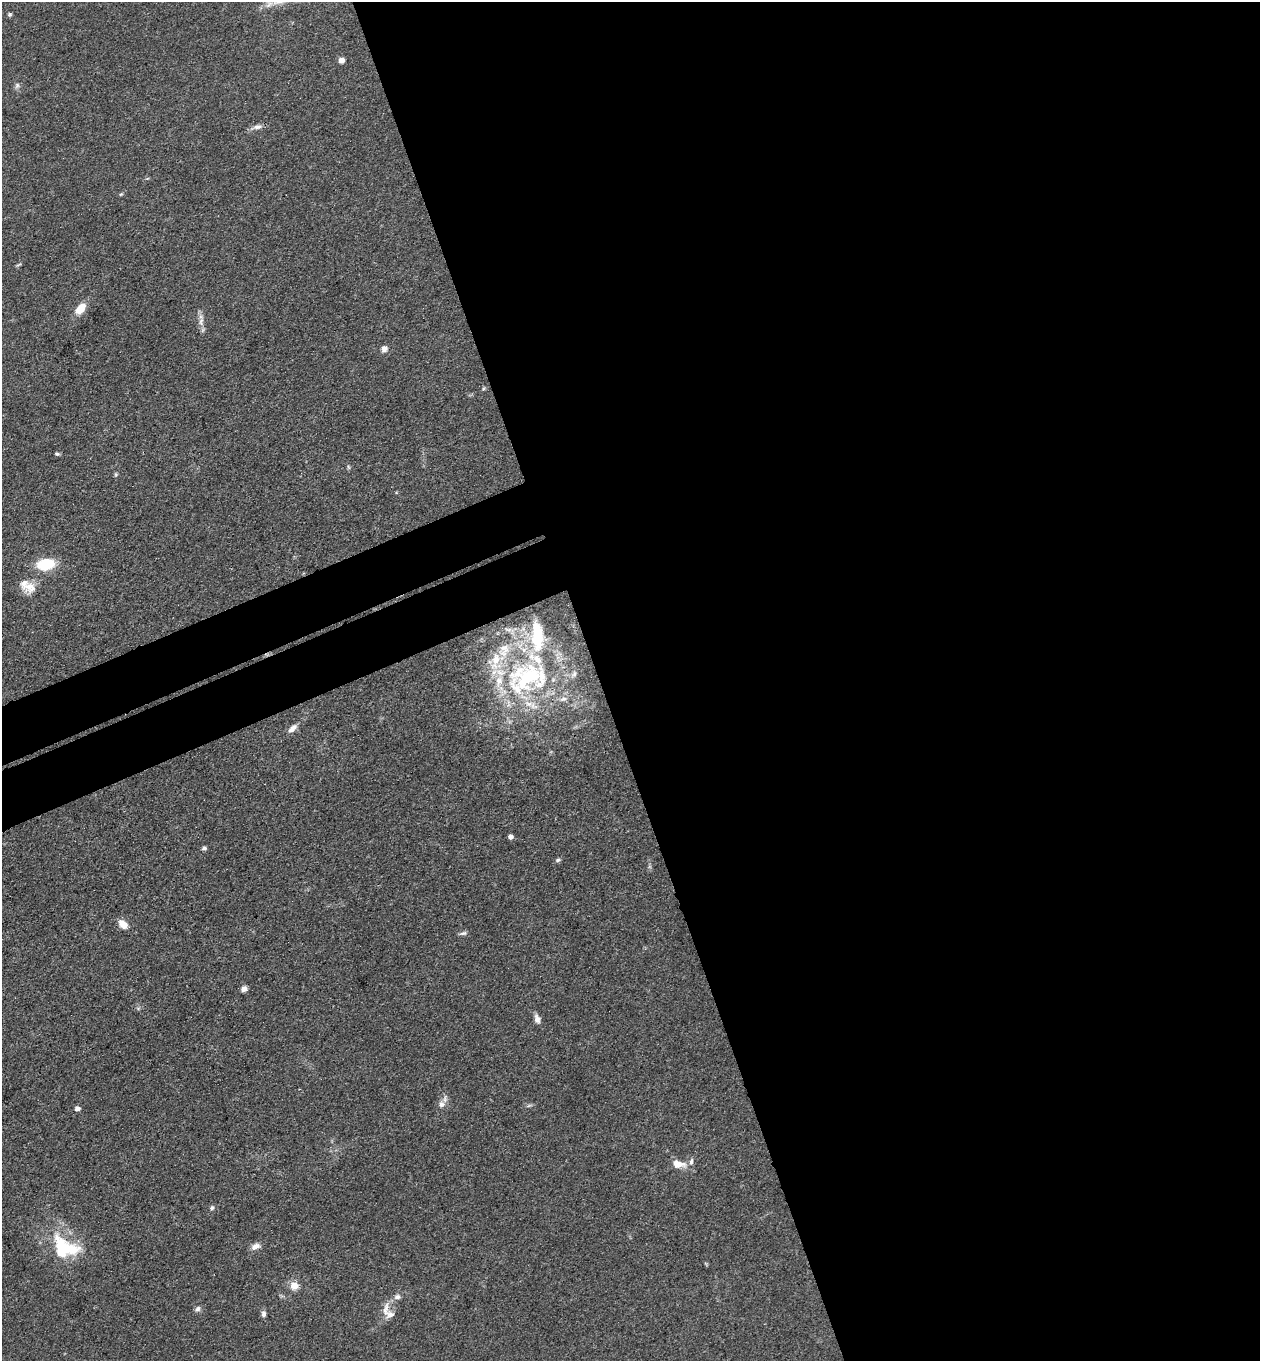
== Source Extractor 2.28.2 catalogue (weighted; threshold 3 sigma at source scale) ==
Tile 8 of 4 x 4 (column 4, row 2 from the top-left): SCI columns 4075-5332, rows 2776-4134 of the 5504 x 5548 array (HDU 1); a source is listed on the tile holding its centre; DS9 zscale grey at full resolution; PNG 1262 x 1363 px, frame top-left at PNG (2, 2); no overlay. Shown black and unused: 56% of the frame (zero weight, under 3 of 4 exposures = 5% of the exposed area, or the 3 px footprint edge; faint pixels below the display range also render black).
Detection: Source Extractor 2.28.2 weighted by HDU 2 'WHT'; one run over the whole footprint, this tile lists its part. Background 0.0936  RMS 0.0064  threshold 0.0286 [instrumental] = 3 sigma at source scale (4.5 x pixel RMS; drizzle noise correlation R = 1.50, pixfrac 1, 0.05/0.05 arcsec/px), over >= 5 px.
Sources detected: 52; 1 inside a brighter object's white glare — not listed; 15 inside a brighter listed object's ellipse — not listed separately; the other 36 listed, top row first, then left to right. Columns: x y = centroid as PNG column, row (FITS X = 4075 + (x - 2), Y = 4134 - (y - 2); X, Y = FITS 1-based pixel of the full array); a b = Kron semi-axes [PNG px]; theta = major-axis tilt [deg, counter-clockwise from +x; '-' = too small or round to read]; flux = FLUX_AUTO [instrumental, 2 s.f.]
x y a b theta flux
10 14 5 5 - 1.1
341 60 5 4 - 6.2
17 85 8 6 74 1.8
257 127 16 6 15 3.6
121 194 5 4 - 0.77
18 265 8 3 19 0.88
80 308 12 8 49 11
201 321 17 7 85 4.3
384 349 8 6 61 3.4
483 389 5 4 - 0.83
57 454 6 4 -9 1.1
348 467 6 4 -87 0.96
45 564 18 12 7 24
30 587 20 16 6 10
508 629 12 4 -5 2.3
528 678 60 43 29 110
292 729 15 7 45 4.3
510 837 5 4 - 2.8
204 848 5 5 - 1.5
558 860 7 5 12 1.3
123 924 11 7 -43 6.7
463 933 10 5 11 1.7
244 989 7 6 - 3.1
537 1019 12 7 -72 3.3
441 1104 10 9 - 3.7
529 1105 7 4 19 1.1
77 1109 5 5 - 3.4
678 1164 17 9 -10 8.1
212 1208 6 5 - 1.7
61 1245 35 19 -61 31
255 1246 10 7 24 4.3
294 1286 11 9 -21 6.1
397 1297 9 7 10 2.6
197 1309 8 6 48 2
386 1310 23 8 85 6.3
263 1314 8 6 -90 2